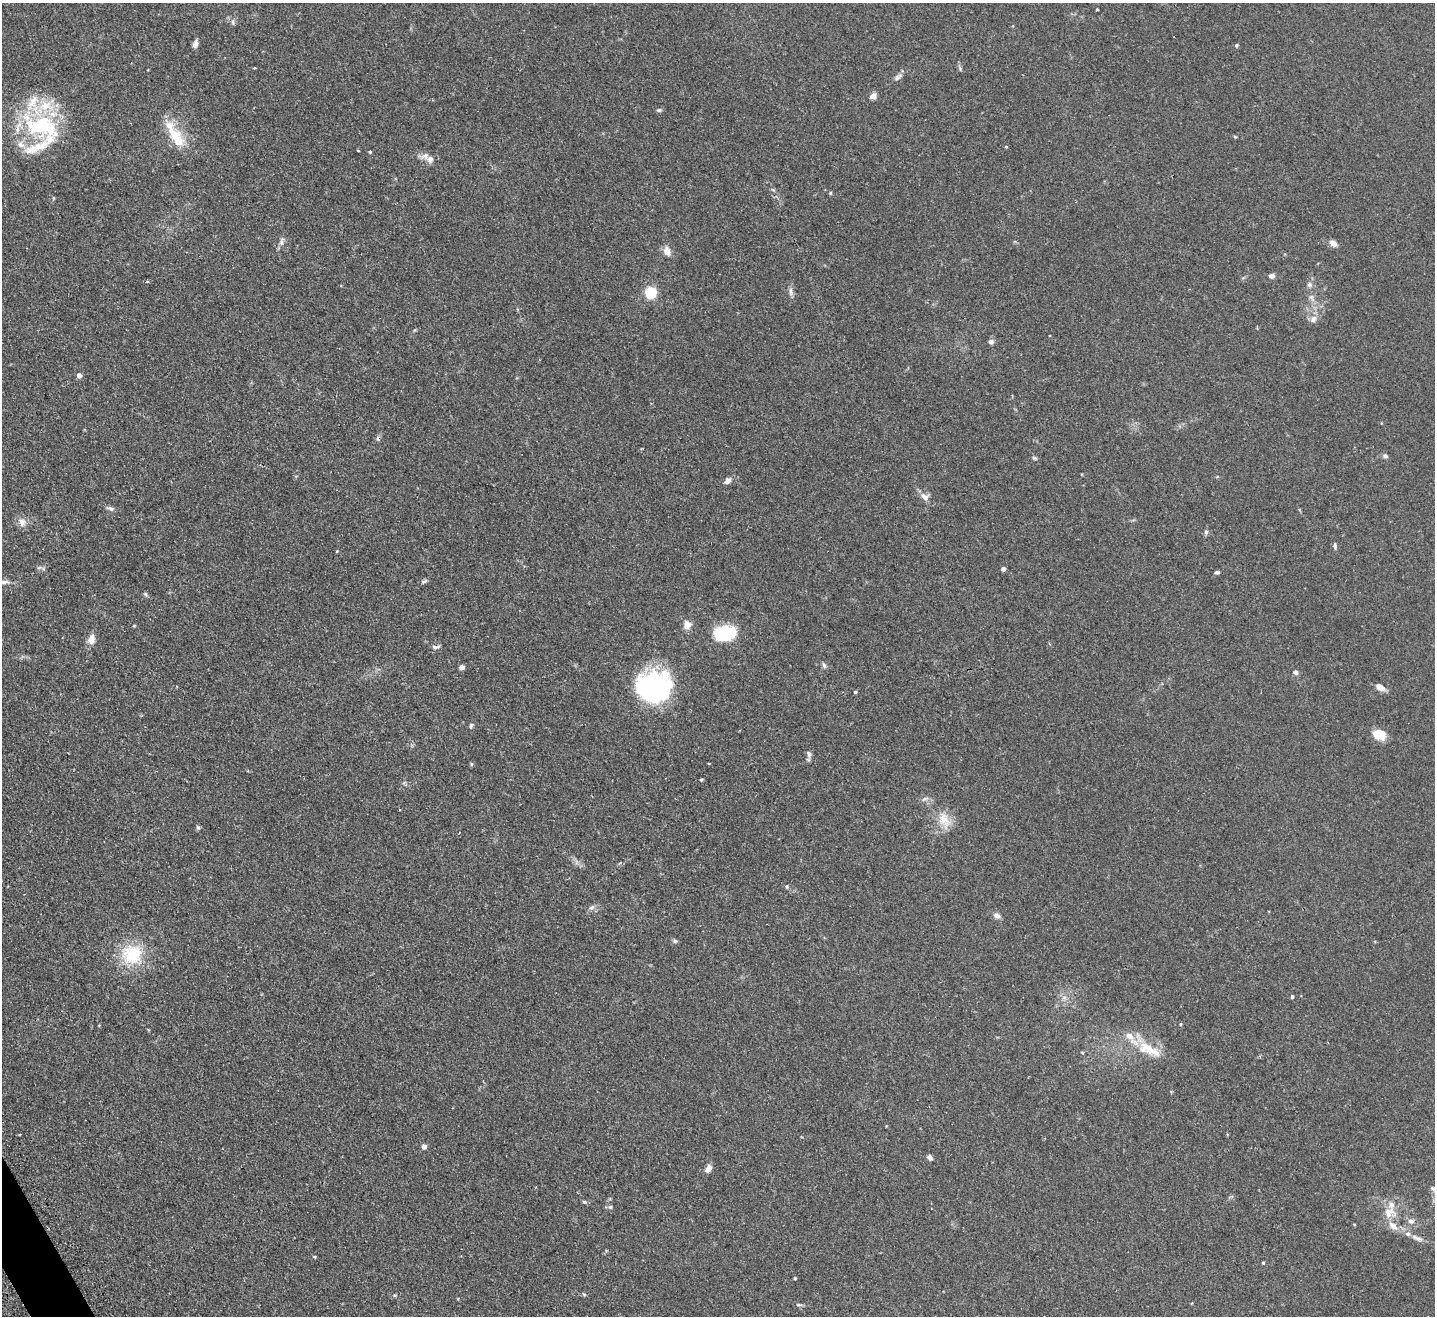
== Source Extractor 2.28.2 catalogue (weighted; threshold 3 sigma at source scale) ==
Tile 7 of 4 x 4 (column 3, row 2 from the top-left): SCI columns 2901-4333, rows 2828-4141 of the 5799 x 5790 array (HDU 1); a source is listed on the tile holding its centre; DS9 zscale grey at full resolution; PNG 1437 x 1318 px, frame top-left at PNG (2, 3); no overlay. Shown black and unused: <1% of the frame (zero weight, under 2 of 3 exposures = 4% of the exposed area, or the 3 px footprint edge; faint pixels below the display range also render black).
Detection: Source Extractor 2.28.2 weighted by HDU 2 'WHT'; one run over the whole footprint, this tile lists its part. Background 0.11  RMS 0.0074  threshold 0.0335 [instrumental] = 3 sigma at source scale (4.5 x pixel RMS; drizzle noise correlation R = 1.50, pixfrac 1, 0.05/0.05 arcsec/px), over >= 5 px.
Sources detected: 100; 1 inside a brighter object's white glare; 1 cosmic-ray / hot-pixel residue — not listed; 13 inside a brighter listed object's ellipse — not listed separately; the other 85 listed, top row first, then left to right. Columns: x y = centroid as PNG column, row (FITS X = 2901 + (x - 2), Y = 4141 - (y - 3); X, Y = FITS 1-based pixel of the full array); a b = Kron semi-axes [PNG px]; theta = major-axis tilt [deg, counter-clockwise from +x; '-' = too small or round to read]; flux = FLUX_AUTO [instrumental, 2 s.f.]
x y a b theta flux
1097 9 3 3 - 0.81
233 22 8 4 -82 1.4
195 44 10 6 68 2.6
1236 45 5 4 - 1
255 68 3 2 - 1.1
898 77 13 7 37 2.8
873 96 9 7 41 3
659 110 7 5 13 1.3
41 125 51 33 -11 71
175 135 39 13 -59 24
1235 137 5 4 - 0.68
1006 147 4 4 - 0.65
358 151 3 2 - 0.84
370 152 4 3 - 0.77
425 156 13 8 18 3.8
830 193 5 3 - 0.66
282 242 13 5 77 2.6
1333 243 9 6 -38 4.1
667 251 13 8 -73 4.8
1271 276 8 6 10 2.3
147 282 5 3 - 1
1309 285 8 7 - 2.2
791 291 12 6 -83 2.7
651 292 5 5 - 79
1311 298 13 6 -59 3.5
1313 319 10 8 49 3.9
991 342 7 6 - 1.9
79 375 6 5 - 2.6
1385 456 7 5 -24 1.7
1034 458 7 5 -21 1.1
727 481 8 6 44 3.2
924 496 13 9 -31 4.3
110 508 12 5 -18 2.1
22 522 13 10 -67 4.5
1206 532 6 5 - 1.5
1335 546 9 5 -85 1.6
337 551 4 3 - 0.55
1003 569 4 4 - 2.3
1217 572 6 4 8 1.3
424 581 10 4 18 1.3
4 582 16 6 -2 4
145 594 7 4 -50 1.1
687 624 11 9 88 5
134 626 5 3 - 0.6
725 633 19 13 13 41
91 639 13 9 77 5.5
436 647 9 4 5 1.8
824 665 8 5 -77 1.7
462 667 5 4 - 3.2
1295 672 6 5 - 1.7
1380 687 10 6 -31 5.8
653 690 37 33 57 98
855 692 4 3 - 0.91
471 725 7 4 47 1.3
1379 735 13 10 -19 12
809 754 8 6 -77 2
471 764 6 4 89 0.79
701 780 4 4 - 0.77
404 783 6 4 43 1.1
944 820 26 15 -68 13
198 827 6 5 - 1.2
787 886 6 5 - 1
592 908 9 6 37 2.3
997 916 9 7 -36 2.8
675 941 5 5 - 1.2
132 954 31 28 -8 32
1064 997 7 4 0 1.8
1292 997 4 3 - 1.2
1180 1024 5 3 - 0.62
1146 1047 25 12 -22 15
1082 1053 4 3 - 0.84
424 1146 5 5 - 2.8
930 1157 6 5 - 2.4
708 1169 8 6 55 4.3
1434 1189 9 5 -14 2.2
584 1202 6 4 -19 1.1
610 1207 7 5 15 1.3
1389 1212 20 18 13 13
1411 1221 10 6 -1 2.6
1417 1238 19 6 -25 4.2
314 1257 5 4 - 0.82
1263 1263 4 3 - 0.8
795 1278 4 3 - 0.69
584 1294 6 3 -20 0.82
799 1305 8 4 -8 1.3
Isophote crosses this tile's border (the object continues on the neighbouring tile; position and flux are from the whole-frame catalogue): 2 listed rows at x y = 4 582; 1434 1189